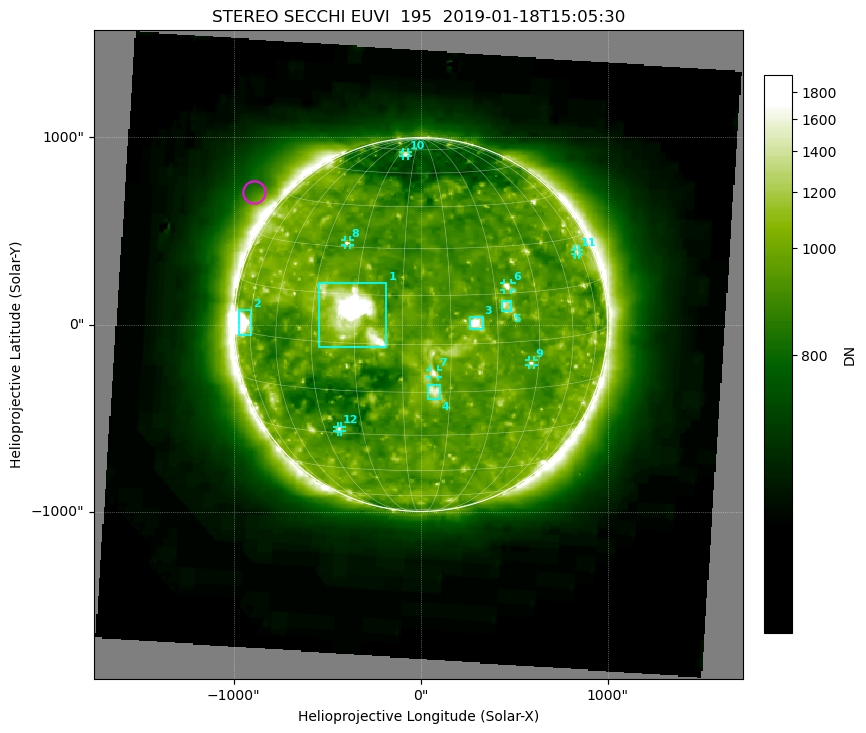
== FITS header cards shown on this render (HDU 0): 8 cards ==
TELESCOP= 'STEREO  '           /
INSTRUME= 'SECCHI  '           /
DETECTOR= 'EUVI    '           /
WAVELNTH=                  195 /
DATE-OBS= '2019-01-18T15:05:30.006' /
CTYPE1  = 'HPLN-TAN'           /
CTYPE2  = 'HPLT-TAN'           /
BUNIT   = 'DN      '           /

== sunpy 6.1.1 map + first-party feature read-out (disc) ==
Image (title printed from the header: STEREO SECCHI EUVI  195  2019-01-18T15:05:30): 546 x 546 px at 6.35 arcsec/px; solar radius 999 arcsec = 157 px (full disc in frame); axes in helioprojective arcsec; data unit DN (BUNIT, on the colour bar)
Orientation: file roll -3.783 deg (from PC/CROTA): ROTATED to solar-north-up (sunpy Map.rotate, bilinear) for analysis and display; everything below refers to the rotated frame; the empty margins the rotation leaves inside the frame are drawn grey
Observer: Stonyhurst longitude -99.3 deg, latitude +6.1 deg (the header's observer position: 99 deg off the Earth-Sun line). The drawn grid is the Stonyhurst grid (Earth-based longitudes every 15 deg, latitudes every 15 deg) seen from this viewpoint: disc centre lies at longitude -99.3 deg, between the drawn -105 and -90 deg meridians, so no drawn meridian runs through disc centre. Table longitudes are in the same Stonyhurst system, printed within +-180 deg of -99.3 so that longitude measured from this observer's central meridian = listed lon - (-99.3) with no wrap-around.
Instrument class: DISC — disc imager (sunpy class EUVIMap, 195 A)
Bright regions (active regions / flare kernels): reference = the median radial profile (limb darkening/brightening removed); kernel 5 px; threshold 5 sigma = 326 DN over a disc level ~914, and >= 1.15x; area >= 9 px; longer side >= 4 px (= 25 arcsec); searched inside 0.97 R_sun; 12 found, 12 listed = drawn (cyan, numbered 1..; 7 of them under ~46 arcsec drawn as corner ticks so the feature stays visible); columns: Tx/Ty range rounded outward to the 20 arcsec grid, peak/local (2 s.f.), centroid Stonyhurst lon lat
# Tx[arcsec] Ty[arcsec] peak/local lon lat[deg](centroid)
1 -560..-180 -120..220 6 -121 +10
2 -980..-900 -60..80 5 -170 +2
3 260..340 -40..40 2.5 -82 +6
4 40..100 -400..-320 1.6 -95 -15
5 420..480 60..140 1.5 -72 +11
6 440..480 180..220 1.7 -70 +17
7 40..100 -280..-240 1.6 -95 -9
8 -420..-380 420..460 1.5 -127 +31
9 580..620 -220..-180 1.5 -63 -7
10 -100..-60 900..920 1.5 -114 +71
11 820..860 360..400 1.4 -32 +25
12 -460..-420 -580..-540 1.5 -129 -28
Off-limb structures (1.02-1.3 R_sun): pedestal 725 DN subtracted; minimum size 50 px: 6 found; the strongest spans PA ~30..75 deg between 1.02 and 1.3 R_sun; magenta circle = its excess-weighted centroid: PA ~50 deg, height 1.14 R_sun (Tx ~-900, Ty ~700 arcsec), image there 1.6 x the reference